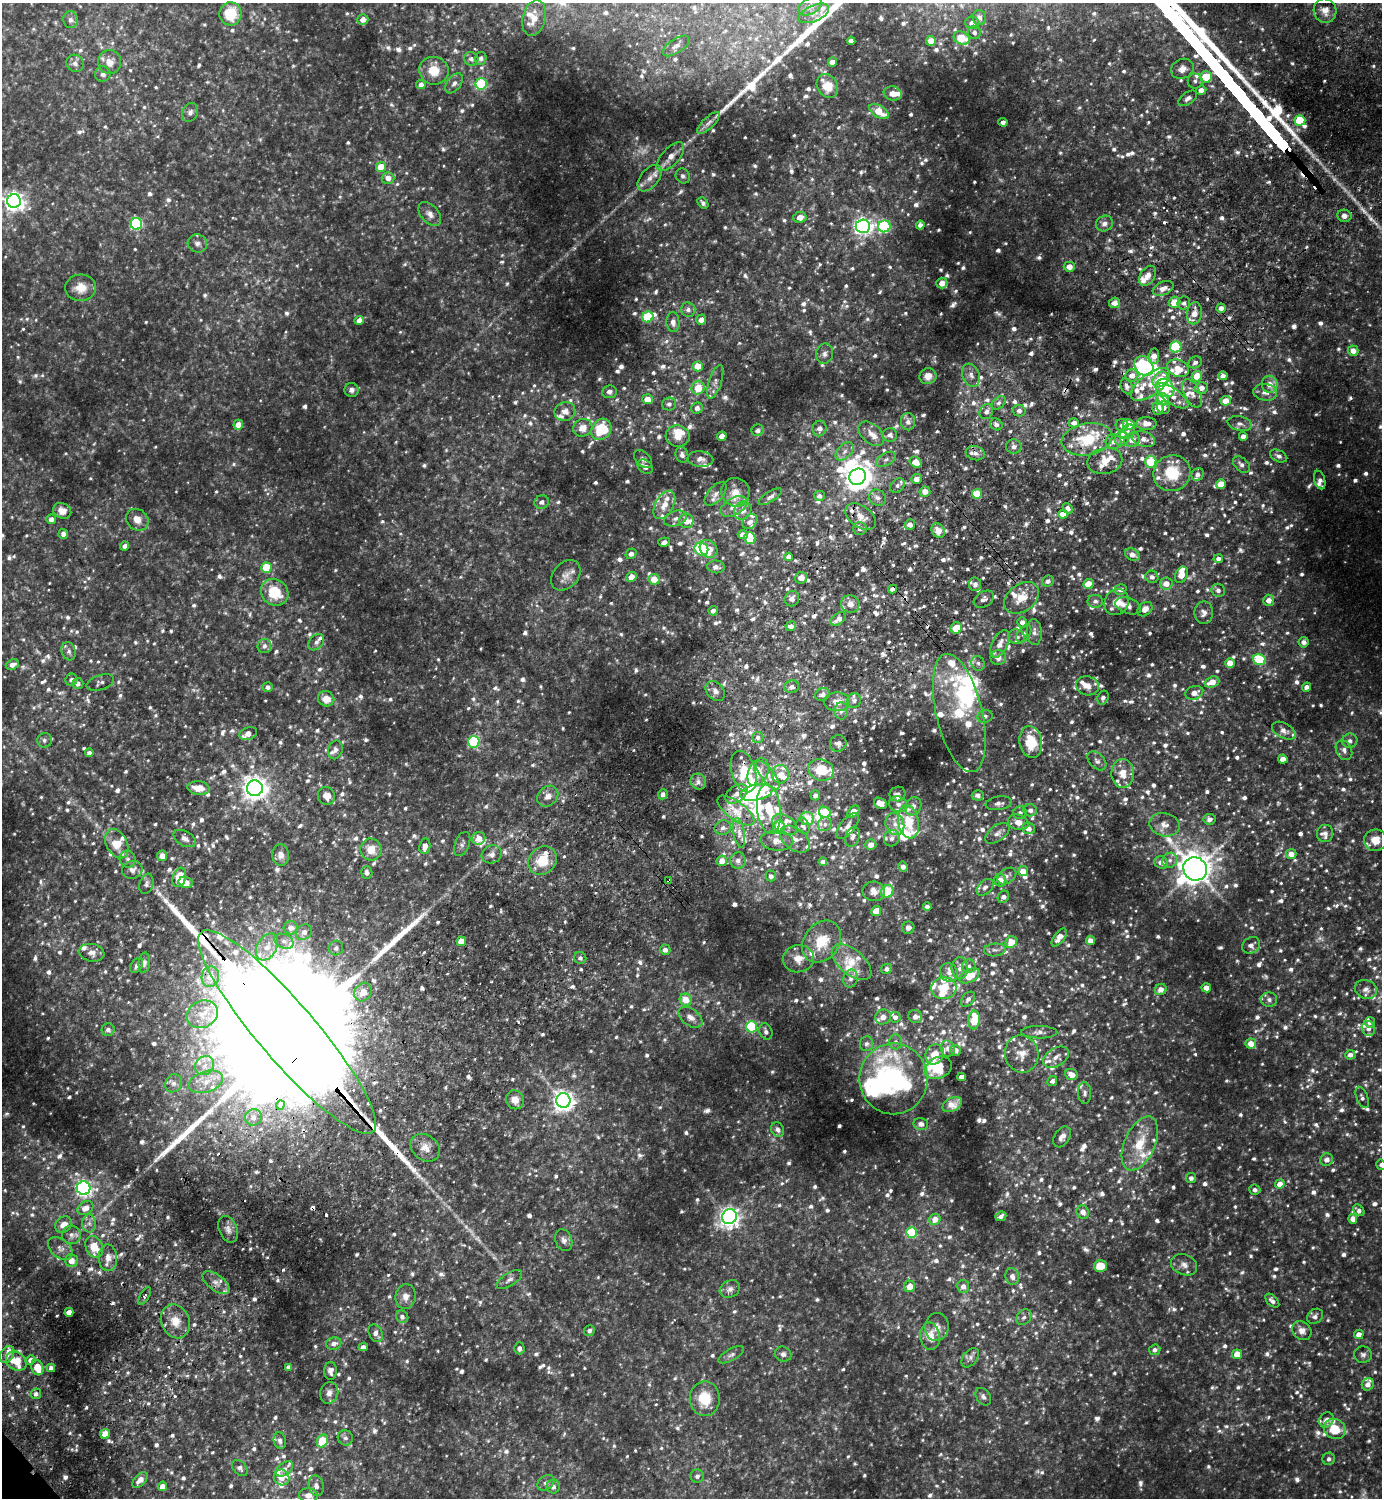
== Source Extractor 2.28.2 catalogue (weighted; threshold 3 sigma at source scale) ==
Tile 10 of 4 x 4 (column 2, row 3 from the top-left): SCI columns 1582-2961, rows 1541-3036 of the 6065 x 6072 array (HDU 1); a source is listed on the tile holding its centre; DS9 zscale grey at full resolution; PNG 1384 x 1500 px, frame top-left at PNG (2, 3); each listed source drawn as its Kron ellipse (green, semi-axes under 4 px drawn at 4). Shown black and unused: <1% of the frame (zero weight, under 2 of 3 exposures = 3% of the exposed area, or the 3 px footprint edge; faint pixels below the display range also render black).
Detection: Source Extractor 2.28.2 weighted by HDU 2 'WHT'; one run over the whole footprint, this tile lists its part. Background 0.15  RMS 0.018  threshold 0.0827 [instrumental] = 3 sigma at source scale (4.5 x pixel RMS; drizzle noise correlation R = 1.50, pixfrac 1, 0.05/0.05 arcsec/px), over >= 5 px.
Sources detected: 1949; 21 too faint to see at this stretch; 8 inside a brighter object's white glare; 16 cosmic-ray / hot-pixel residue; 1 long thin detection or spike segment (spike, bleed or trail) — neither listed nor drawn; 168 inside a brighter listed object's ellipse — not listed separately; of the other 1735, all 500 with FLUX_AUTO >= 6.61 (the completeness limit of this list) listed and drawn (1235 fainter detections not listed), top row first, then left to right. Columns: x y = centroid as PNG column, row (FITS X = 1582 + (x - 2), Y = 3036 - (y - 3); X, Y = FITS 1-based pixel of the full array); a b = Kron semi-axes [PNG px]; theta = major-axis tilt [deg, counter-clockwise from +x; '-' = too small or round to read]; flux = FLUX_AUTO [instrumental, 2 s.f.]
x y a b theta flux
810 6 12 8 31 12
1325 11 12 11 - 15
814 13 16 8 24 15
230 14 11 11 - 59
534 18 18 11 75 24
979 18 7 7 - 8.2
70 20 8 7 - 6.7
363 20 5 5 - 12
972 23 7 6 - 12
974 32 6 6 - 7.2
962 38 8 6 -27 67
851 41 4 4 - 12
931 41 5 4 - 25
676 46 15 7 34 9.9
481 58 6 6 - 6.9
471 59 7 7 - 7.4
109 62 12 11 - 21
832 62 4 4 - 17
75 63 9 8 - 8.4
1182 69 11 9 26 15
434 71 15 14 - 34
103 74 8 7 - 7.7
1206 77 6 5 - 63
1195 81 7 7 - 7.5
454 83 11 7 53 8.3
421 84 5 4 - 10
481 84 6 5 - 130
827 86 12 10 -56 40
1201 90 5 4 - 11
893 94 9 7 -11 15
1188 98 10 6 35 7.6
879 111 11 6 -31 41
190 112 10 7 62 7.6
1300 120 5 5 - 81
1003 122 4 4 - 8.3
708 123 14 5 45 8.5
670 157 18 8 48 20
381 167 5 5 - 38
683 176 8 7 - 6.7
388 178 6 6 - 14
650 178 15 9 50 17
14 201 7 7 - 1100
703 203 6 4 -50 6.8
430 214 14 8 -49 12
1344 216 7 6 - 9.2
800 217 6 5 - 15
136 224 6 5 - 280
1104 224 9 7 28 9.4
920 225 4 4 - 8
863 226 7 6 - 810
884 226 6 6 - 260
197 243 10 9 - 8.7
1069 267 5 5 - 15
1148 276 11 7 56 13
942 283 5 5 - 14
81 288 15 13 4 28
1163 288 11 6 24 15
1175 302 6 5 - 33
1115 303 5 5 - 13
1184 303 6 6 - 6.6
1221 308 5 4 - 8.1
688 309 7 7 - 7.8
1194 313 11 7 81 19
648 317 6 5 - 92
359 320 4 4 - 13
701 320 5 5 - 12
673 322 10 6 -86 10
1176 347 6 5 - 170
1353 351 5 5 - 16
825 354 10 8 80 8.7
1154 356 8 5 83 15
1195 362 7 5 27 6.9
698 366 5 5 - 41
1144 366 10 8 -51 280
1178 368 11 8 -24 31
971 375 12 8 -69 11
1132 375 7 6 - 15
928 376 8 8 - 14
1197 376 5 5 - 42
1223 376 4 4 - 8.1
1160 379 9 6 47 44
715 382 17 6 72 11
1151 384 23 11 37 33
1270 384 8 8 - 18
1127 386 8 5 -69 8.7
698 388 7 6 - 47
1165 388 10 8 -40 71
1201 388 6 5 - 14
351 390 7 7 - 7.6
609 392 7 6 - 6.8
1265 392 12 8 -8 12
1192 393 15 8 -64 15
1172 396 19 8 -34 27
647 399 5 5 - 22
1162 399 6 6 - 34
1226 401 5 5 - 25
999 403 8 5 44 6.9
669 404 7 6 - 7.8
697 408 6 5 - 9.3
1158 408 7 5 88 23
1164 408 6 6 - 8.7
1019 411 6 5 - 6.9
565 412 10 9 - 13
986 412 8 6 58 9.5
908 422 8 7 - 9.9
1074 423 5 4 - 9.7
996 424 6 5 - 6.8
1129 424 6 5 - 35
1146 424 10 6 -1 18
1240 424 12 7 -13 8.4
238 425 5 5 - 18
1122 425 6 6 - 7
583 428 10 8 23 18
819 428 8 7 - 11
601 429 11 9 54 84
758 430 6 5 - 7
1127 432 8 6 43 6.8
871 434 15 9 -42 17
890 435 7 7 - 9.4
678 436 12 10 -12 19
722 436 5 4 - 14
1243 436 4 4 - 10
1087 439 25 16 10 78
1122 439 7 7 - 12
1144 439 11 7 -17 14
1132 440 8 7 - 14
1113 442 8 7 - 9.7
1014 447 7 7 - 8.3
845 451 11 6 46 10
975 453 10 7 -14 9.3
682 455 8 6 -74 6.8
1279 456 9 5 -25 7.6
643 459 11 7 -45 6.8
700 459 13 8 -4 11
886 459 11 6 31 7.8
1105 461 17 13 12 32
916 462 6 5 - 31
1151 462 6 5 - 95
1241 465 10 6 -44 8.4
645 467 8 6 -38 11
1172 473 19 17 29 76
1198 474 7 6 - 7.6
857 477 9 7 38 2300
916 479 5 4 - 15
1320 480 9 5 -74 7
1221 484 5 5 - 16
897 485 8 6 45 7.4
735 492 14 14 - 24
925 492 5 5 - 16
716 494 14 7 49 11
977 494 5 5 - 65
819 496 5 5 - 7.3
770 497 13 5 33 7.2
877 498 9 7 -39 8.4
542 502 7 6 - 8.9
664 505 15 9 61 25
734 506 14 8 31 18
1068 508 6 4 -50 7
743 510 9 8 - 13
62 511 9 7 -24 16
1063 514 4 4 - 18
861 517 17 10 -36 21
675 518 12 7 19 11
51 519 5 5 - 11
137 520 12 10 -40 18
686 521 7 7 - 19
750 522 8 6 44 8.3
910 525 5 5 - 13
860 528 7 6 - 8.2
938 530 7 6 - 20
63 534 5 5 - 8.7
743 535 5 4 - 14
750 538 6 5 - 42
664 542 6 4 13 8.7
125 546 4 4 - 8.2
701 549 7 6 - 180
709 549 9 8 - 22
631 554 6 5 - 7.6
1132 555 8 5 -30 13
789 557 4 4 - 8.2
1218 559 5 4 - 7.1
716 567 9 6 -5 11
266 568 5 5 - 87
566 575 17 12 48 18
1181 575 8 6 66 23
631 577 5 5 - 24
1152 577 6 6 - 7.5
801 578 6 5 - 14
654 579 5 5 - 26
1048 581 6 5 - 7.2
975 584 7 6 - 8.6
1088 584 5 4 - 32
1166 584 6 6 - 20
893 589 4 4 - 8.8
1120 589 6 5 - 9.7
1218 590 7 6 - 7
275 592 14 13 - 65
1022 598 19 13 37 34
792 599 8 7 - 9.1
984 599 11 7 32 8.7
1269 600 5 5 - 13
1095 601 7 6 - 7.1
1117 602 13 12 - 20
850 604 9 8 - 14
1128 606 13 7 -20 11
1145 609 8 6 41 14
713 611 4 4 - 8.9
1204 613 11 9 90 12
838 619 9 5 37 12
1022 622 5 5 - 8.3
791 626 5 4 - 8.8
956 628 6 5 - 34
1034 632 13 7 -87 10
1024 634 10 6 54 7
1017 637 8 7 - 7.3
316 642 9 6 47 7.2
1304 642 5 5 - 8.5
1000 644 15 7 64 17
264 646 7 6 - 7.2
69 651 9 7 -72 7.7
998 658 7 7 - 13
1259 659 6 5 - 100
978 663 7 6 - 6.8
1230 663 5 4 - 28
12 665 7 5 23 11
71 680 6 5 - 7.8
100 682 14 7 18 7.4
1212 682 7 5 21 26
78 683 5 5 - 8.7
1087 686 11 9 -11 16
268 687 5 4 - 6.6
792 687 7 6 - 6.8
1306 687 5 4 - 8.3
715 691 11 8 -45 11
1194 693 9 6 18 15
822 694 8 6 28 9
1103 698 7 5 67 6.8
326 699 8 7 - 20
854 700 7 7 - 7.1
837 702 13 9 -1 15
841 711 8 7 - 8.7
959 713 60 23 -77 150
985 716 7 6 - 6.9
1284 731 12 7 -28 10
248 734 9 6 20 13
758 737 6 5 - 6.6
44 740 7 7 - 6.7
1350 741 8 7 - 8.7
474 742 6 5 - 200
1031 742 16 11 -81 62
838 743 8 8 - 7.4
335 750 9 7 72 7.6
1344 750 10 7 -62 9.8
89 753 4 4 - 7.4
1283 759 4 4 - 17
1097 761 11 7 -46 8.6
821 770 13 10 -21 48
744 771 21 12 -73 90
758 772 14 9 66 49
1123 773 14 11 -88 23
780 774 9 8 - 18
768 775 17 6 -52 15
698 782 8 7 - 9.4
199 788 11 6 -6 25
255 788 8 8 - 1800
756 792 16 8 12 140
663 794 5 4 - 8.8
736 794 12 8 36 15
898 794 8 7 - 9.6
815 795 5 4 - 7
978 795 6 5 - 7.6
326 796 9 8 - 16
548 796 11 9 43 15
880 803 7 5 -29 18
999 803 13 6 8 9.4
898 804 9 7 -22 8.7
913 806 9 8 - 14
769 809 25 12 -83 78
1030 810 7 6 - 8.7
736 811 22 9 -36 30
825 812 6 5 - 78
853 812 7 4 47 25
1020 813 7 6 - 6.7
807 819 7 6 - 42
1210 819 6 5 - 9
908 822 17 10 -80 53
1018 822 10 7 -17 15
825 824 7 6 - 6.8
895 824 11 9 -68 17
785 825 13 9 -31 16
1164 825 15 11 -12 17
803 826 8 6 -65 8.2
848 826 15 7 52 13
779 827 7 6 - 31
723 828 8 7 - 8.4
1028 828 6 5 - 14
739 833 15 5 -79 12
997 833 14 7 36 11
1325 833 8 8 - 10
853 837 10 6 72 8.5
185 838 12 7 -30 9.5
479 838 7 6 - 18
892 838 8 7 - 9.3
795 839 17 10 -38 18
1375 840 11 11 - 26
777 841 16 9 -4 15
117 844 15 10 -63 41
462 844 13 7 68 7.2
871 845 5 5 - 14
425 846 8 5 81 15
371 850 11 10 - 27
492 854 10 9 - 11
1291 854 5 5 - 17
281 855 11 8 -84 12
162 856 5 5 - 15
128 859 8 8 - 7.1
543 860 15 13 44 52
738 860 8 7 - 10
1170 860 8 7 - 7.2
722 861 5 5 - 19
823 862 4 4 - 11
1161 863 7 6 - 12
903 867 5 4 - 10
1195 869 12 11 - 3500
132 870 10 8 20 11
1023 871 5 5 - 22
367 872 6 5 - 7.9
771 876 5 5 - 6.9
1007 876 10 7 35 7.2
179 877 10 6 73 48
1000 880 6 6 - 19
669 881 3 3 - 22
186 882 7 5 -15 20
146 884 10 7 74 6.7
985 887 10 6 45 7.4
874 891 11 10 - 16
887 891 6 5 - 99
1003 897 6 5 - 7.9
927 906 4 4 - 7.9
876 911 5 4 - 31
291 928 7 6 - 12
908 928 6 6 - 9
304 932 9 7 38 11
1059 937 10 5 53 14
1090 940 4 4 - 14
284 941 10 7 -24 9.8
461 941 5 4 - 27
822 942 22 17 53 55
1011 942 6 5 - 31
1251 945 9 7 33 9.7
267 947 14 9 59 25
336 948 7 7 - 7.1
665 950 5 5 - 8.7
995 950 11 6 5 7.3
92 953 12 9 -10 10
580 958 6 6 - 6.7
798 959 15 13 6 22
852 962 24 12 -40 35
144 963 10 5 85 8.4
137 966 8 5 57 9.2
969 966 7 6 - 7.7
960 968 11 8 89 12
887 969 5 5 - 7.3
949 973 10 8 -60 12
970 976 11 6 29 37
210 977 10 8 79 31
851 979 9 7 77 8.9
944 988 12 11 - 34
1206 988 4 4 - 19
1161 989 6 5 - 15
1366 989 11 9 -21 11
363 992 10 8 53 21
968 999 8 5 51 7.1
686 1000 6 6 - 27
1269 1000 8 7 - 6.8
202 1014 16 13 25 32
915 1016 7 6 - 14
690 1017 13 8 -37 13
883 1017 8 7 - 12
895 1017 5 5 - 8.2
974 1020 9 5 85 60
1370 1022 5 5 - 8.5
752 1027 5 5 - 160
1368 1028 8 6 -69 7.8
108 1030 6 6 - 7.7
287 1032 132 29 -49 230000
766 1032 8 6 -69 7.2
1039 1032 18 6 -1 9.4
895 1042 7 6 - 7
866 1044 7 6 - 6.6
1251 1044 5 5 - 22
948 1049 8 7 - 8.7
956 1050 5 5 - 13
935 1054 10 8 65 28
1022 1054 19 16 -77 27
1350 1055 5 5 - 9.6
1056 1057 14 9 32 14
205 1066 10 9 - 15
938 1068 14 10 27 50
1071 1074 6 5 - 19
962 1077 4 4 - 16
894 1079 35 34 - 380
1052 1081 5 4 - 6.7
206 1082 18 10 18 27
173 1083 9 8 - 9.3
1085 1093 11 6 -88 6.9
1362 1097 11 5 -68 6.6
515 1100 9 9 - 20
563 1101 7 7 - 1300
952 1104 10 6 28 17
280 1105 4 4 - 33
253 1117 8 8 - 12
921 1124 7 6 - 8.1
778 1130 7 6 - 7.9
1062 1137 11 7 58 12
1140 1143 29 15 66 52
425 1148 16 12 -38 21
1327 1160 6 6 - 11
1381 1165 5 4 - 6.6
1191 1178 5 5 - 7
1280 1184 5 4 - 22
84 1188 7 6 - 580
1255 1190 5 5 - 6.7
85 1208 8 6 31 17
1359 1210 6 5 - 7.1
1083 1212 7 6 - 12
1001 1216 5 4 - 6.6
729 1217 8 7 - 1100
935 1219 6 5 - 18
1353 1219 5 4 - 12
89 1223 9 7 -89 8.3
63 1225 9 7 42 17
228 1229 14 9 -66 12
911 1232 5 5 - 130
71 1235 9 9 - 9.5
564 1240 11 8 -70 8.6
94 1247 11 8 -66 39
60 1248 14 9 -40 12
108 1258 13 9 -88 17
71 1261 6 6 - 18
1184 1265 13 10 -21 13
1100 1266 6 6 - 42
1012 1276 8 6 -79 11
509 1279 14 6 33 8.7
216 1283 16 7 -36 15
910 1286 6 5 - 19
963 1286 6 6 - 11
730 1289 10 8 28 9.2
145 1296 10 4 61 6.7
406 1297 12 10 85 15
1272 1301 8 5 -44 8.1
69 1312 4 4 - 15
1315 1316 8 7 - 7.7
402 1317 6 5 - 7
1024 1317 9 6 48 6.8
175 1321 17 14 -66 32
937 1327 14 12 83 15
589 1331 5 5 - 6.7
1302 1331 10 8 -44 14
376 1333 9 6 -62 11
1359 1334 5 4 - 15
930 1336 13 10 -85 27
334 1343 7 6 - 9.4
363 1347 5 4 - 7.5
519 1348 6 5 - 7.3
1155 1350 6 5 - 7.8
7 1354 9 6 59 9.6
783 1354 8 7 - 7.3
1237 1354 5 4 - 30
731 1355 14 6 29 7
1363 1355 9 8 - 7.6
970 1358 11 7 52 8.1
30 1360 5 4 - 9.2
16 1361 11 9 -35 40
288 1367 4 4 - 7.1
37 1368 8 6 -70 29
51 1368 4 4 - 6.9
331 1371 9 6 90 8.4
1368 1384 6 5 - 11
329 1393 11 9 74 11
36 1394 5 5 - 6.7
983 1397 10 7 -55 7
705 1399 17 15 89 52
1326 1420 8 6 55 13
1335 1429 11 9 -28 51
105 1434 5 4 - 28
345 1438 8 7 - 6.7
280 1441 8 6 -76 7.1
322 1441 7 5 61 67
1329 1459 6 6 - 7
240 1468 9 6 -46 7
284 1469 10 6 37 8.5
697 1476 6 6 - 7
282 1477 8 7 - 18
140 1480 9 5 46 18
546 1483 9 7 38 7.8
162 1486 5 4 - 16
316 1486 10 7 -77 9.2
553 1487 7 6 - 8.9
308 1495 9 7 -8 14
Overlapping masked pixels (flux is a lower limit): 7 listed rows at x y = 1194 313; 860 528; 893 589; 744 771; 738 860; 669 881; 287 1032
Isophote crosses this tile's border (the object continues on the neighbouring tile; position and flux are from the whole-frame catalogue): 3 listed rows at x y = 230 14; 14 201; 1381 1165
Unlisted compact peaks at least as high as the median listed source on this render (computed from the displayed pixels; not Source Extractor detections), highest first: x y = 1282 122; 1253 90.